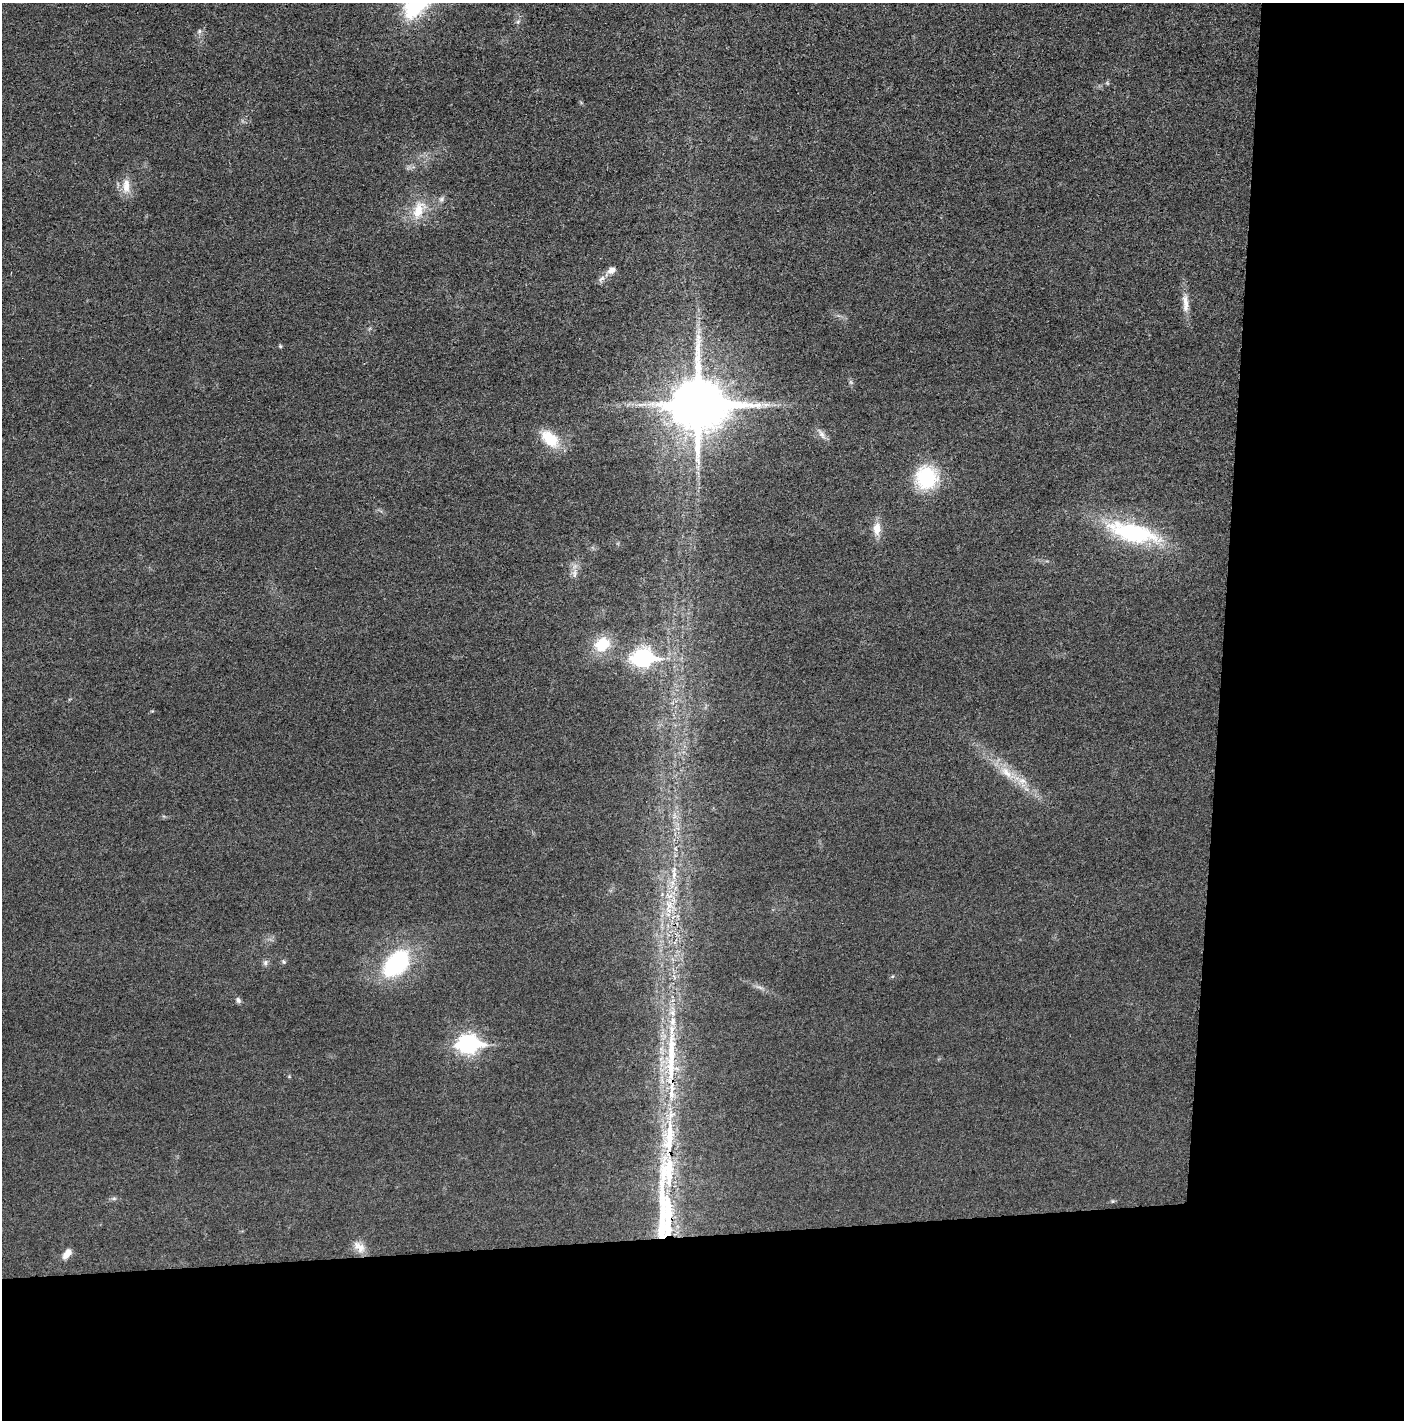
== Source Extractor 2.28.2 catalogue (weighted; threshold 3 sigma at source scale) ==
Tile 9 of 3 x 3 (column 3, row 3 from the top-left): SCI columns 2819-4220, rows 9-1426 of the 4234 x 4262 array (HDU 1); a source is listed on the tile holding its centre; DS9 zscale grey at full resolution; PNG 1406 x 1422 px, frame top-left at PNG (2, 3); no overlay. Shown black and unused: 24% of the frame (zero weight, under 3 of 5 exposures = <1% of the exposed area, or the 3 px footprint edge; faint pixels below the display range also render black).
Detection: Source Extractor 2.28.2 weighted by HDU 2 'WHT'; one run over the whole footprint, this tile lists its part. Background 0.0176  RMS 0.0046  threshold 0.0208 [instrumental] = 3 sigma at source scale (4.5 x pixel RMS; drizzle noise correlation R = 1.50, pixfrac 1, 0.05/0.05 arcsec/px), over >= 5 px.
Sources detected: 41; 3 too faint to see at this stretch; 3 long thin detections or spike segments (spike, bleed or trail) — not listed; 4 inside a brighter listed object's ellipse — not listed separately; the other 31 listed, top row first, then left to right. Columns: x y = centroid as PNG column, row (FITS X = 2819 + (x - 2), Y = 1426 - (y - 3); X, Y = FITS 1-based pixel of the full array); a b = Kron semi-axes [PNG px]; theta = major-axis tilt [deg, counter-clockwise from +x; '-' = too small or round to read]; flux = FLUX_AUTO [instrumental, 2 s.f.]
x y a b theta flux
518 22 6 5 - 0.93
199 31 7 5 48 1.1
126 186 22 10 -90 6
441 199 8 6 87 1.3
418 210 28 15 68 12
611 270 13 7 38 3.4
1185 303 29 8 -86 5.4
280 346 5 4 - 0.66
698 404 17 16 - 3100
822 434 19 6 -56 2.7
550 439 22 13 -42 16
926 478 25 23 78 31
877 529 17 10 89 5.7
1133 533 65 22 -15 52
574 573 15 7 90 2.9
602 645 16 13 41 15
643 658 10 8 2 180
1007 773 31 10 -37 11
674 873 23 6 88 5.8
669 905 16 10 90 7.8
284 962 7 5 -71 0.73
265 963 8 6 49 1.4
396 963 29 19 45 52
760 987 15 3 -14 1.4
238 1000 8 6 -61 1.2
468 1044 10 8 2 190
667 1171 68 25 78 46
114 1198 6 4 1 0.87
1113 1201 5 5 - 0.6
359 1247 19 11 -42 5
67 1254 14 8 51 3.4